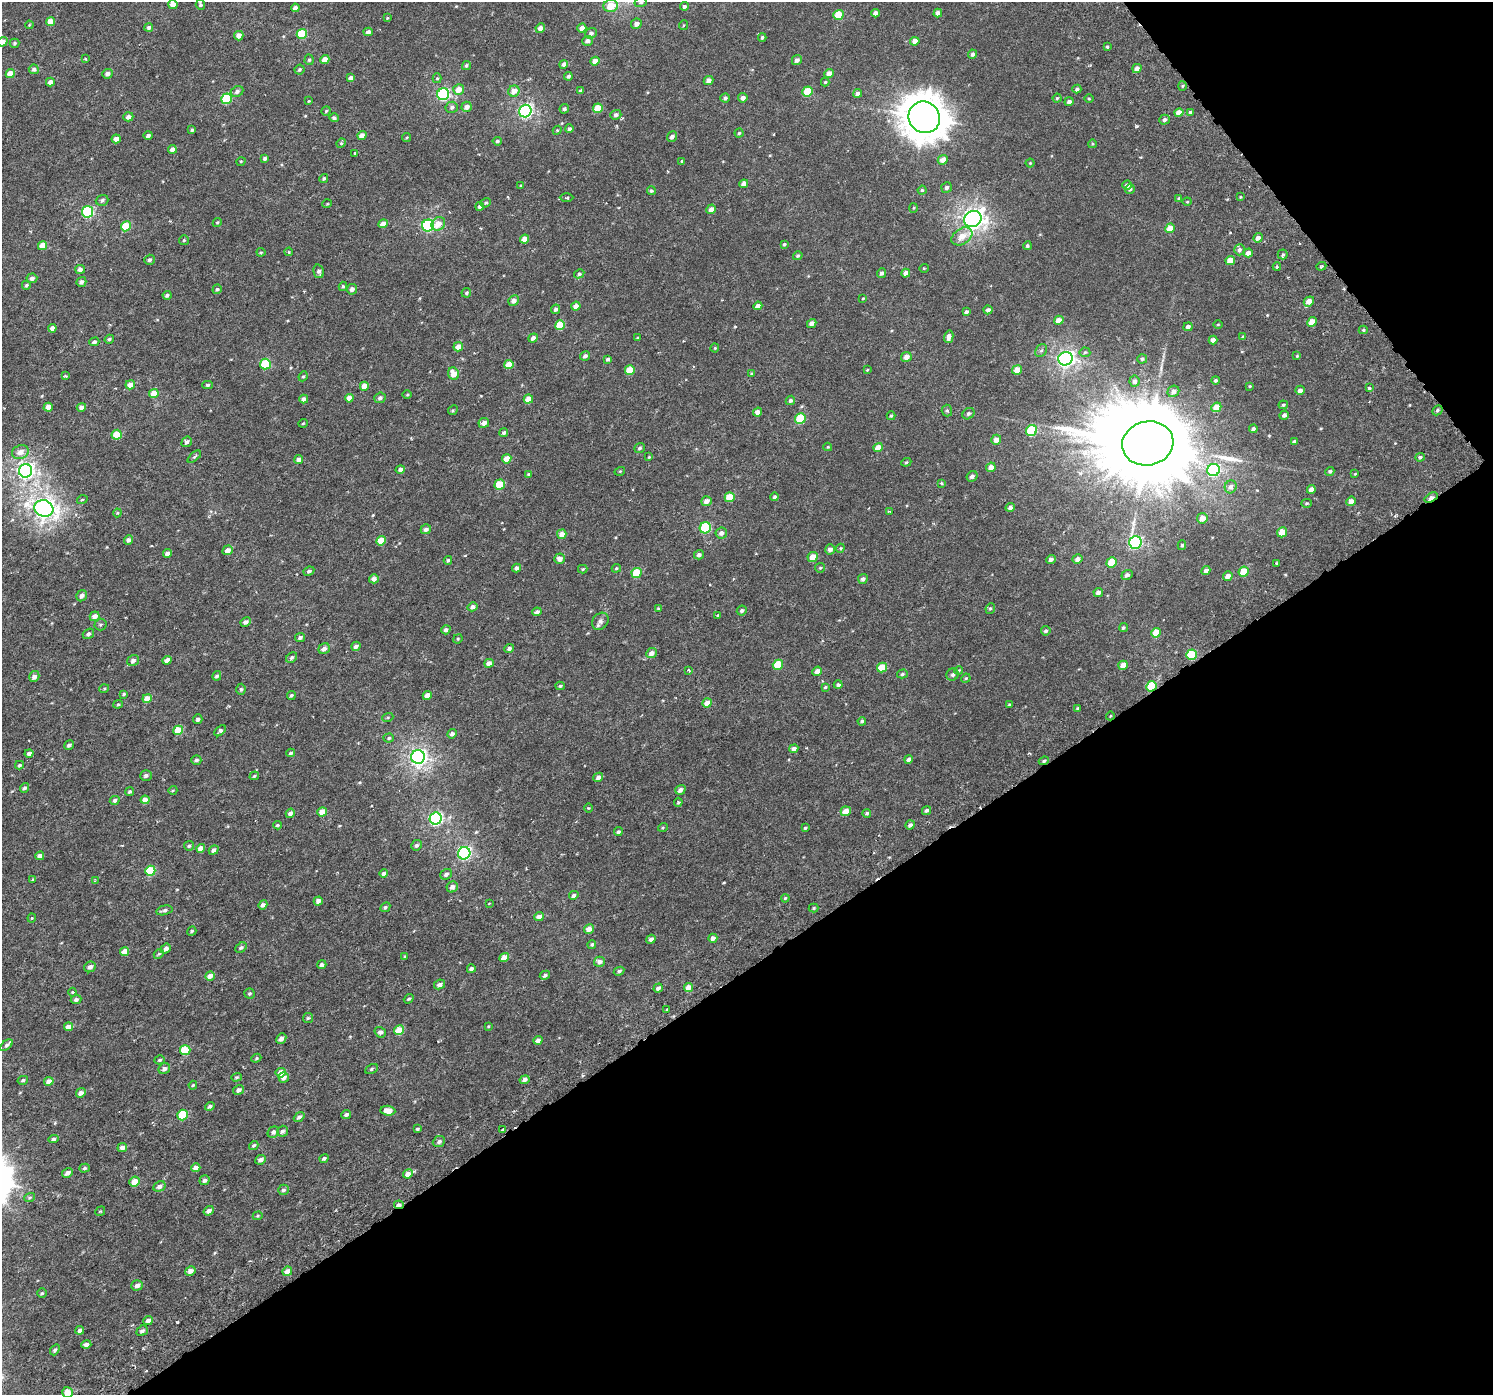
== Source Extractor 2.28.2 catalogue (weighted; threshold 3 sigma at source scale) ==
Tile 12 of 4 x 4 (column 4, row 3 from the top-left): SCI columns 4561-6051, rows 1664-3056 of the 6126 x 6047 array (HDU 1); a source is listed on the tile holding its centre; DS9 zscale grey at full resolution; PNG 1495 x 1397 px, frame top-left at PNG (2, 2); each listed source drawn as its Kron ellipse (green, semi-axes under 4 px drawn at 4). Shown black and unused: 35% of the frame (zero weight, under 3 of 6 exposures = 5% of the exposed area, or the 3 px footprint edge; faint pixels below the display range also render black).
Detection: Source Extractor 2.28.2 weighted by HDU 2 'WHT'; one run over the whole footprint, this tile lists its part. Background 4.68e-04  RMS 0.0013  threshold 0.00517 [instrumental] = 3 sigma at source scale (4.09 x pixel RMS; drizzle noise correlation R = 1.36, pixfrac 0.8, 0.0396/0.0396 arcsec/px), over >= 5 px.
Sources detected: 516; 1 long thin detection or spike segment (spike, bleed or trail) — neither listed nor drawn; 2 inside a brighter listed object's ellipse — not listed separately; of the other 513, all 500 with FLUX_AUTO >= 0.0883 (the completeness limit of this list) listed and drawn (13 fainter detections not listed), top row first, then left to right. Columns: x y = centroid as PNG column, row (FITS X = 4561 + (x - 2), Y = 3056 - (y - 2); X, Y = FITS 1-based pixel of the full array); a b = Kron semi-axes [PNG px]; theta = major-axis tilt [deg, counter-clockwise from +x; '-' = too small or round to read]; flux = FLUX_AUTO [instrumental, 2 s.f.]
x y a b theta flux
641 2 6 5 - 0.23
173 4 4 4 - 0.89
200 5 5 4 - 0.19
611 6 7 6 - 2
684 6 4 4 - 0.25
295 8 4 4 - 0.38
876 13 4 4 - 0.53
938 13 4 4 - 0.56
838 15 5 5 - 2.8
387 18 4 3 - 0.1
51 22 4 4 - 1.1
636 24 5 5 - 0.53
29 25 4 3 - 0.096
684 25 5 3 - 0.092
149 27 4 4 - 0.31
540 28 5 4 - 0.58
582 28 4 4 - 0.72
368 32 4 4 - 0.35
591 33 6 5 - 0.31
302 34 5 5 - 4.5
239 36 5 4 - 0.71
762 37 4 4 - 0.19
587 41 5 5 - 0.42
915 41 5 4 - 0.91
3 42 5 4 - 0.62
14 43 5 4 - 0.17
1107 47 4 3 - 0.15
972 54 4 4 - 0.28
85 59 3 3 - 0.14
309 60 5 4 - 0.19
325 60 5 4 - 1.2
797 60 5 5 - 0.42
595 61 4 4 - 0.81
564 64 4 4 - 0.53
466 66 5 4 - 0.19
1137 68 5 4 - 0.61
34 69 5 5 - 0.26
300 69 5 5 - 0.17
10 74 4 4 - 1.3
108 74 5 5 - 0.46
829 74 5 4 - 0.83
568 76 4 4 - 0.26
351 78 4 4 - 0.45
437 78 5 4 - 0.19
709 80 5 4 - 0.59
50 82 4 4 - 0.53
825 82 4 4 - 0.12
1183 86 5 3 - 0.12
459 89 5 5 - 1
1077 89 4 4 - 0.26
514 91 6 5 - 0.92
581 91 3 3 - 0.2
808 91 5 5 - 3
237 92 6 5 - 0.35
857 93 4 4 - 0.43
443 94 6 6 - 14
725 98 4 4 - 0.27
743 98 4 4 - 0.43
1057 98 4 4 - 0.12
226 99 5 5 - 5
1089 99 5 3 - 0.12
309 101 3 3 - 0.091
1069 102 4 4 - 0.41
452 107 6 5 - 0.3
467 107 5 5 - 0.52
598 108 5 4 - 2.1
564 109 5 4 - 0.24
326 111 5 4 - 0.15
525 111 6 6 - 19
1190 112 4 4 - 0.24
1179 113 4 4 - 0.9
616 115 5 4 - 0.32
128 117 5 4 - 0.43
924 117 16 15 - 250
334 118 4 4 - 0.24
1164 120 5 5 - 0.32
569 129 4 4 - 0.23
192 130 3 3 - 0.16
557 130 4 4 - 0.11
739 133 4 4 - 0.14
362 135 5 4 - 0.61
148 136 4 3 - 0.28
407 137 4 3 - 0.11
672 137 5 4 - 0.4
116 139 4 4 - 0.61
497 141 5 4 - 0.22
341 143 5 4 - 0.15
1092 144 4 3 - 0.096
172 149 4 4 - 0.52
355 153 3 2 - 0.12
265 159 4 3 - 0.28
943 160 5 4 - 0.73
241 161 5 3 - 0.095
682 161 3 3 - 0.25
1030 163 4 4 - 0.12
324 178 4 3 - 0.16
744 184 4 4 - 0.77
1127 185 4 4 - 0.41
521 186 3 3 - 0.18
947 187 5 5 - 0.32
1130 189 5 4 - 0.22
922 190 4 4 - 0.14
651 191 4 4 - 0.2
1240 197 3 3 - 0.1
567 198 7 3 1 0.14
1179 198 4 4 - 0.14
102 200 6 5 - 0.25
1187 202 4 4 - 0.1
486 203 5 4 - 0.16
327 204 5 3 - 0.11
480 206 4 4 - 0.34
914 208 5 3 - 0.1
711 209 5 4 - 0.55
87 212 6 5 - 9.5
973 219 9 8 - 52
217 222 5 4 - 0.13
383 224 4 4 - 0.87
438 224 7 6 - 1.1
428 225 6 6 - 13
126 226 5 5 - 3.3
1170 228 5 4 - 1.2
962 236 11 7 33 1.1
1258 238 5 4 - 0.49
525 239 4 4 - 1.1
184 240 5 5 - 0.16
784 244 4 4 - 0.17
42 246 5 4 - 1.2
1027 246 4 4 - 0.19
1239 250 5 5 - 0.29
261 252 4 4 - 0.12
289 252 4 3 - 0.11
1248 253 4 4 - 0.53
1283 254 5 5 - 0.15
798 256 5 4 - 0.16
150 260 5 5 - 0.23
1230 260 5 4 - 1.3
1321 266 5 4 - 0.14
1277 267 4 3 - 0.14
924 268 5 3 - 0.094
80 269 5 4 - 0.41
319 271 7 5 -75 0.34
881 273 5 4 - 0.31
906 273 4 4 - 0.67
579 274 5 4 - 0.24
32 278 5 5 - 0.38
81 282 5 4 - 0.37
26 285 4 4 - 0.17
343 286 4 3 - 0.16
217 289 5 4 - 0.18
352 289 5 5 - 0.41
466 293 5 4 - 0.17
167 295 4 3 - 0.27
863 298 3 3 - 0.094
514 301 5 5 - 0.53
1309 301 5 4 - 0.88
576 306 5 4 - 0.61
758 306 4 4 - 0.47
556 309 5 4 - 0.33
988 310 4 4 - 0.41
966 312 4 3 - 0.28
1059 320 5 4 - 0.82
1312 322 5 4 - 1.6
812 323 5 4 - 0.54
1218 324 4 3 - 0.088
560 325 5 4 - 2.8
1188 327 4 4 - 0.45
52 328 4 4 - 0.56
1363 330 4 4 - 0.16
949 337 6 4 76 0.56
1243 337 4 3 - 0.15
533 338 5 4 - 0.5
637 338 4 3 - 0.089
109 339 5 4 - 0.21
1213 340 4 4 - 0.51
94 342 5 4 - 0.22
458 347 5 4 - 0.95
715 348 4 4 - 0.11
1041 351 7 5 51 0.23
1085 352 5 5 - 0.17
585 356 5 4 - 0.34
1297 356 3 3 - 0.1
906 357 5 5 - 0.7
608 359 4 3 - 0.23
1065 359 7 6 - 32
1142 359 5 4 - 0.2
265 364 5 5 - 4.5
509 365 5 4 - 1.3
630 370 5 4 - 2.5
867 370 4 3 - 0.092
1017 370 5 4 - 1.2
751 373 3 3 - 0.13
453 374 6 5 - 1.2
65 376 4 3 - 0.13
303 376 5 4 - 0.14
1215 380 4 4 - 0.21
1134 381 6 5 - 0.33
130 385 5 4 - 0.95
207 385 5 4 - 0.23
364 386 4 4 - 1.1
1250 386 4 3 - 0.11
1369 388 4 4 - 0.13
1300 390 5 4 - 0.4
1173 391 6 5 - 0.51
154 393 4 4 - 1.4
407 395 5 3 - 0.11
349 398 4 4 - 0.82
380 398 6 5 - 0.31
304 399 4 4 - 0.49
528 399 5 4 - 1.1
790 400 5 4 - 0.28
1283 405 5 3 - 0.15
48 407 4 4 - 0.81
81 407 5 4 - 0.52
1216 407 5 4 - 1.7
453 410 5 4 - 0.14
1437 410 5 4 - 0.19
947 411 6 5 - 0.19
758 412 5 4 - 0.58
968 414 6 5 - 0.24
1284 415 5 4 - 0.34
891 416 4 3 - 0.17
800 418 5 5 - 4
303 423 5 3 - 0.097
484 423 5 5 - 0.53
1253 429 4 3 - 0.26
1031 431 6 5 - 5.6
504 433 4 4 - 0.24
117 435 5 5 - 2.7
996 440 5 5 - 0.75
187 442 5 5 - 0.32
1294 442 4 3 - 0.27
1148 443 26 22 12 3100
828 447 4 4 - 0.094
878 447 5 4 - 1
640 448 5 4 - 0.24
20 452 8 6 18 0.74
194 457 8 3 40 0.18
649 457 4 3 - 0.1
1420 457 5 4 - 0.19
507 459 5 4 - 1.4
299 460 5 4 - 0.58
906 462 5 4 - 0.14
991 467 5 4 - 0.78
400 470 4 4 - 0.37
1214 470 6 6 - 12
26 471 6 6 - 34
620 471 5 3 - 0.095
1330 471 5 4 - 0.19
528 474 4 3 - 0.12
1355 474 4 3 - 0.09
972 476 6 5 - 0.35
941 483 4 4 - 0.13
500 484 5 5 - 3.2
1231 487 6 6 - 0.42
1311 489 4 4 - 0.56
730 497 5 5 - 2.1
775 497 4 4 - 0.23
1431 498 7 3 33 0.97
82 500 5 3 - 0.11
706 501 5 5 - 0.63
1351 501 5 4 - 0.76
1307 503 5 4 - 0.14
1010 507 5 4 - 0.37
44 508 9 8 - 56
890 511 4 3 - 0.1
117 513 4 4 - 0.11
1202 518 5 5 - 0.89
705 528 6 5 - 7.4
426 529 5 5 - 0.46
1282 532 5 4 - 1.5
721 533 6 5 - 0.48
562 534 5 4 - 0.87
128 540 5 4 - 0.37
381 541 5 4 - 1.9
1135 543 6 6 - 15
1182 545 5 4 - 0.16
840 548 4 4 - 0.15
830 549 5 5 - 0.47
228 550 5 4 - 0.63
167 553 4 4 - 0.4
699 555 5 4 - 0.34
813 557 5 4 - 1.3
560 559 5 5 - 0.66
1051 559 5 4 - 0.32
1077 559 5 4 - 0.5
448 560 4 3 - 0.15
1112 562 5 5 - 2.5
1276 563 3 2 - 0.14
516 568 4 4 - 0.43
616 568 5 3 - 0.12
820 568 5 4 - 0.14
583 569 5 4 - 0.12
309 571 5 4 - 0.25
1206 571 4 4 - 0.5
1244 572 5 5 - 2.7
637 573 5 5 - 3.6
1127 575 5 5 - 0.36
1228 576 5 4 - 0.68
374 579 5 4 - 0.47
863 579 5 4 - 0.32
1098 592 5 4 - 0.51
82 596 6 5 - 0.43
473 607 5 4 - 0.42
990 608 5 4 - 0.16
658 609 4 3 - 0.11
742 611 5 4 - 0.23
537 612 5 4 - 0.37
718 615 4 2 - 0.097
95 616 5 4 - 0.75
600 621 9 7 50 0.43
246 622 5 4 - 0.41
100 625 6 6 - 0.18
1123 628 5 4 - 0.19
446 630 5 4 - 0.33
1046 631 5 4 - 0.24
1156 633 5 4 - 1.7
88 634 6 5 - 0.28
300 637 5 4 - 0.33
458 639 5 4 - 0.13
356 646 5 4 - 0.47
509 648 5 4 - 0.35
324 649 6 5 - 0.59
651 653 5 4 - 0.59
1191 655 5 5 - 5.2
291 658 6 4 46 0.22
167 660 4 4 - 0.74
133 661 6 5 - 0.38
489 663 5 4 - 0.53
778 665 5 4 - 2.8
1123 665 5 4 - 1.1
882 668 5 4 - 2.5
689 670 4 3 - 0.1
959 670 4 3 - 0.11
817 671 5 4 - 0.58
902 674 5 4 - 0.18
953 675 6 5 - 0.28
34 676 5 5 - 0.49
217 676 5 4 - 0.24
966 678 5 4 - 0.12
838 685 4 4 - 0.25
560 686 4 4 - 0.16
1151 686 5 5 - 5
825 687 4 3 - 0.15
104 689 5 3 - 0.11
241 689 5 4 - 0.21
124 694 4 4 - 0.15
291 695 4 4 - 0.2
427 695 4 4 - 0.8
147 698 5 4 - 1.1
707 703 5 4 - 1
118 704 4 4 - 0.13
1009 704 4 3 - 0.096
1078 708 4 3 - 0.16
1110 716 4 3 - 0.092
388 717 5 3 - 0.12
198 719 5 4 - 0.29
862 721 4 4 - 0.18
178 730 5 4 - 2.7
220 731 7 4 42 0.28
452 734 5 4 - 0.32
389 738 5 4 - 0.16
69 745 5 4 - 0.29
794 749 4 4 - 0.51
29 753 4 3 - 0.42
291 753 4 4 - 0.2
418 757 7 6 - 34
909 759 4 4 - 0.45
196 760 5 4 - 0.26
1044 761 5 4 - 0.17
19 765 4 4 - 0.18
146 776 6 5 - 0.33
254 776 5 3 - 0.17
598 777 5 4 - 0.47
24 788 5 4 - 0.27
173 790 4 3 - 0.091
680 790 5 4 - 0.46
130 791 5 4 - 0.21
115 800 5 4 - 0.32
145 800 4 4 - 0.97
678 802 4 4 - 0.16
588 808 5 3 - 0.098
926 810 5 4 - 0.26
846 811 5 4 - 1
322 812 5 4 - 1
290 813 5 4 - 0.45
867 813 4 4 - 0.22
436 818 6 6 - 18
277 825 4 3 - 0.32
910 825 5 4 - 0.33
663 827 5 3 - 0.11
805 828 3 3 - 0.13
618 832 4 4 - 0.22
416 845 5 5 - 0.27
189 846 5 5 - 0.2
201 848 4 4 - 0.85
214 850 5 4 - 0.36
464 853 6 6 - 16
40 856 4 4 - 0.46
150 871 5 5 - 4.2
383 873 4 4 - 0.34
446 874 6 5 - 0.38
33 879 4 3 - 0.13
95 881 4 3 - 0.12
452 887 6 5 - 0.47
574 895 5 4 - 0.31
785 898 4 3 - 0.11
318 901 5 4 - 0.53
489 903 3 3 - 0.089
263 905 5 4 - 0.4
385 907 5 4 - 0.21
814 908 5 4 - 0.15
164 910 8 4 14 0.27
539 917 5 4 - 0.86
32 918 4 4 - 0.11
589 929 5 4 - 0.87
192 931 5 4 - 0.18
713 938 4 4 - 0.5
651 939 5 4 - 0.34
592 944 4 4 - 0.19
241 948 6 4 37 0.22
166 949 5 4 - 0.41
125 951 5 4 - 0.93
159 954 5 4 - 0.14
405 957 4 3 - 0.14
504 957 5 4 - 1.1
599 962 5 5 - 0.48
322 965 5 4 - 0.43
90 967 6 5 - 0.43
471 969 4 3 - 0.32
619 971 5 4 - 0.25
545 975 5 4 - 0.23
210 976 5 4 - 0.7
440 984 5 4 - 0.51
658 988 5 4 - 0.41
688 988 5 4 - 1.2
72 992 4 4 - 0.11
249 994 5 5 - 0.19
409 999 5 4 - 0.16
76 1000 5 4 - 0.3
667 1009 3 2 - 0.1
308 1018 5 5 - 0.17
488 1026 4 3 - 0.094
68 1027 4 4 - 0.99
399 1030 5 4 - 2.3
380 1032 6 5 - 0.38
281 1038 5 4 - 0.45
538 1040 4 4 - 0.56
7 1045 7 4 39 0.22
185 1050 5 5 - 2.8
256 1058 5 4 - 0.14
160 1060 5 4 - 0.18
164 1069 6 5 - 0.43
371 1069 6 4 29 0.21
281 1073 5 4 - 1
236 1077 5 4 - 0.14
284 1077 5 5 - 0.56
23 1080 5 4 - 0.19
525 1080 5 4 - 0.48
49 1081 5 4 - 0.76
193 1085 4 4 - 0.11
239 1090 6 5 - 0.41
81 1093 5 4 - 0.43
210 1106 5 4 - 0.25
388 1111 7 5 -7 1.2
346 1114 5 4 - 0.28
182 1115 5 5 - 3.7
299 1117 6 4 39 0.34
417 1129 4 3 - 0.16
502 1130 3 3 - 0.14
282 1131 6 5 - 0.3
273 1132 6 5 - 0.35
54 1139 5 4 - 0.22
439 1142 6 5 - 0.31
254 1145 5 4 - 0.18
122 1148 5 4 - 0.48
324 1158 5 3 - 0.23
260 1160 6 4 24 0.46
85 1168 5 4 - 0.18
196 1168 4 4 - 0.75
67 1173 6 4 30 0.46
408 1174 5 4 - 0.73
204 1180 5 4 - 0.34
135 1181 5 5 - 1.3
159 1186 6 5 - 0.44
283 1190 5 5 - 0.27
30 1197 5 3 - 0.14
399 1205 5 3 - 0.55
100 1211 5 4 - 0.13
209 1211 5 4 - 0.5
258 1216 5 4 - 0.13
190 1271 5 4 - 0.58
287 1271 5 4 - 0.89
137 1285 6 5 - 0.41
42 1293 5 4 - 0.17
148 1320 5 4 - 0.46
80 1330 4 4 - 0.35
142 1331 6 4 36 0.3
86 1345 5 4 - 0.4
55 1350 6 4 52 0.22
68 1392 5 5 - 0.95
Overlapping masked pixels (flux is a lower limit): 4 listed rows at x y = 1431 498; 1151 686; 1044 761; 399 1205
Isophote crosses this tile's border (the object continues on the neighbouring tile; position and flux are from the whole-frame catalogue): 4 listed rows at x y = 641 2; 611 6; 3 42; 68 1392